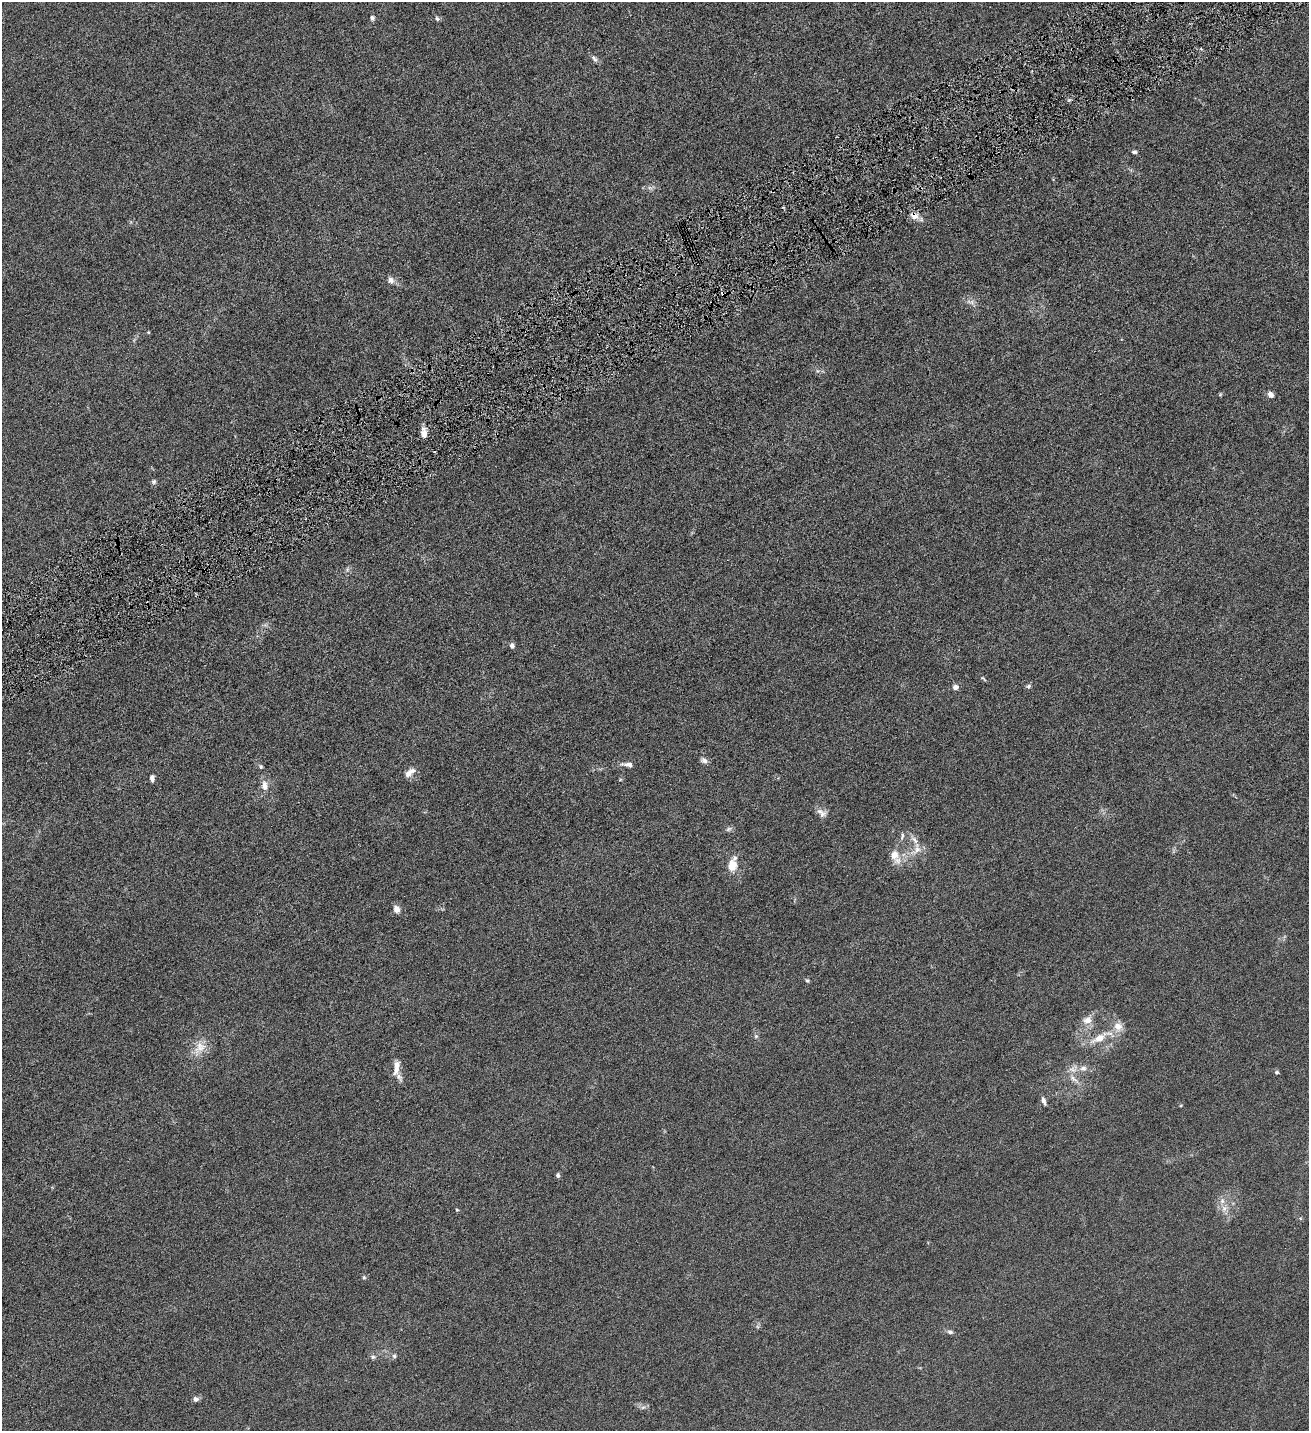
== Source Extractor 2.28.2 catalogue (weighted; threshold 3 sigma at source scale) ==
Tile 10 of 4 x 4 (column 2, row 3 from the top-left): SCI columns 1604-2910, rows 1432-2860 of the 5686 x 5720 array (HDU 1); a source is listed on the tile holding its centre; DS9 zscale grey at full resolution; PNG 1311 x 1433 px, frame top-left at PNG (2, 2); no overlay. Shown black and unused: <1% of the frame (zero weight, under 4 of 8 exposures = <1% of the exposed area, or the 3 px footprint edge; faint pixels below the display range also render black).
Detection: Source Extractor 2.28.2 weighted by HDU 2 'WHT'; one run over the whole footprint, this tile lists its part. Background 0.0445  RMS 0.0066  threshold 0.027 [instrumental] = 3 sigma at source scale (4.09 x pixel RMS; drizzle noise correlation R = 1.36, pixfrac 0.8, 0.05/0.05 arcsec/px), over >= 5 px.
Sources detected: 61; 1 cosmic-ray / hot-pixel residue — not listed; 7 inside a brighter listed object's ellipse — not listed separately; the other 53 listed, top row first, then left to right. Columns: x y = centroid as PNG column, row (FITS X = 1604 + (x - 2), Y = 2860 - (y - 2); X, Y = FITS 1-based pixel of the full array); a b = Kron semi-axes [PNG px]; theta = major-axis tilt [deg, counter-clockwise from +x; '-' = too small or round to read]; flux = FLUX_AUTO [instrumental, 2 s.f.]
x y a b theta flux
372 18 6 5 - 1.5
437 19 7 5 -62 1.1
594 58 10 6 -54 1.9
1134 152 6 5 - 1.1
650 188 7 4 -18 1.3
914 216 13 8 -30 4.3
391 280 11 8 -63 2.8
971 302 14 6 -17 2.8
148 332 4 4 - 0.5
818 371 6 6 - 1.2
1220 394 6 4 56 0.66
1271 395 7 6 - 2.8
424 433 12 6 -80 4.2
154 481 7 6 - 1.3
347 569 6 4 -73 0.97
204 570 4 3 - 0.73
512 646 5 5 - 2.2
983 678 9 4 -49 0.81
1029 686 7 5 17 1.2
956 687 7 6 - 2.5
704 760 9 6 -26 2.1
628 764 14 6 -5 3.1
261 767 6 4 -75 0.88
410 772 16 8 39 4.1
152 778 7 4 -88 2.4
264 786 13 8 -83 4.4
822 814 12 9 36 3.1
728 829 9 5 27 1.4
902 836 10 4 77 1.4
917 849 19 10 80 6.4
895 856 17 9 -64 8
732 865 10 7 81 10
397 909 8 7 - 3.7
807 980 6 5 - 0.87
1087 1020 14 10 22 5.3
756 1036 5 5 - 1.1
1099 1038 23 9 29 10
199 1048 25 13 58 9
397 1066 13 8 80 4
1073 1069 12 9 -5 4.1
1277 1072 6 4 13 0.84
1074 1079 19 6 -40 4
1044 1101 10 4 -73 2.2
1181 1105 5 3 - 0.46
558 1175 5 5 - 1.5
1224 1208 9 8 - 3.3
457 1210 5 3 - 0.6
364 1277 6 5 - 0.89
950 1332 8 6 -16 1.6
394 1356 6 6 - 1.1
373 1357 8 5 -9 1.3
196 1399 7 7 - 1.9
643 1407 7 4 2 1.3
Overlapping masked pixels (flux is a lower limit): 2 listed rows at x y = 914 216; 204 570